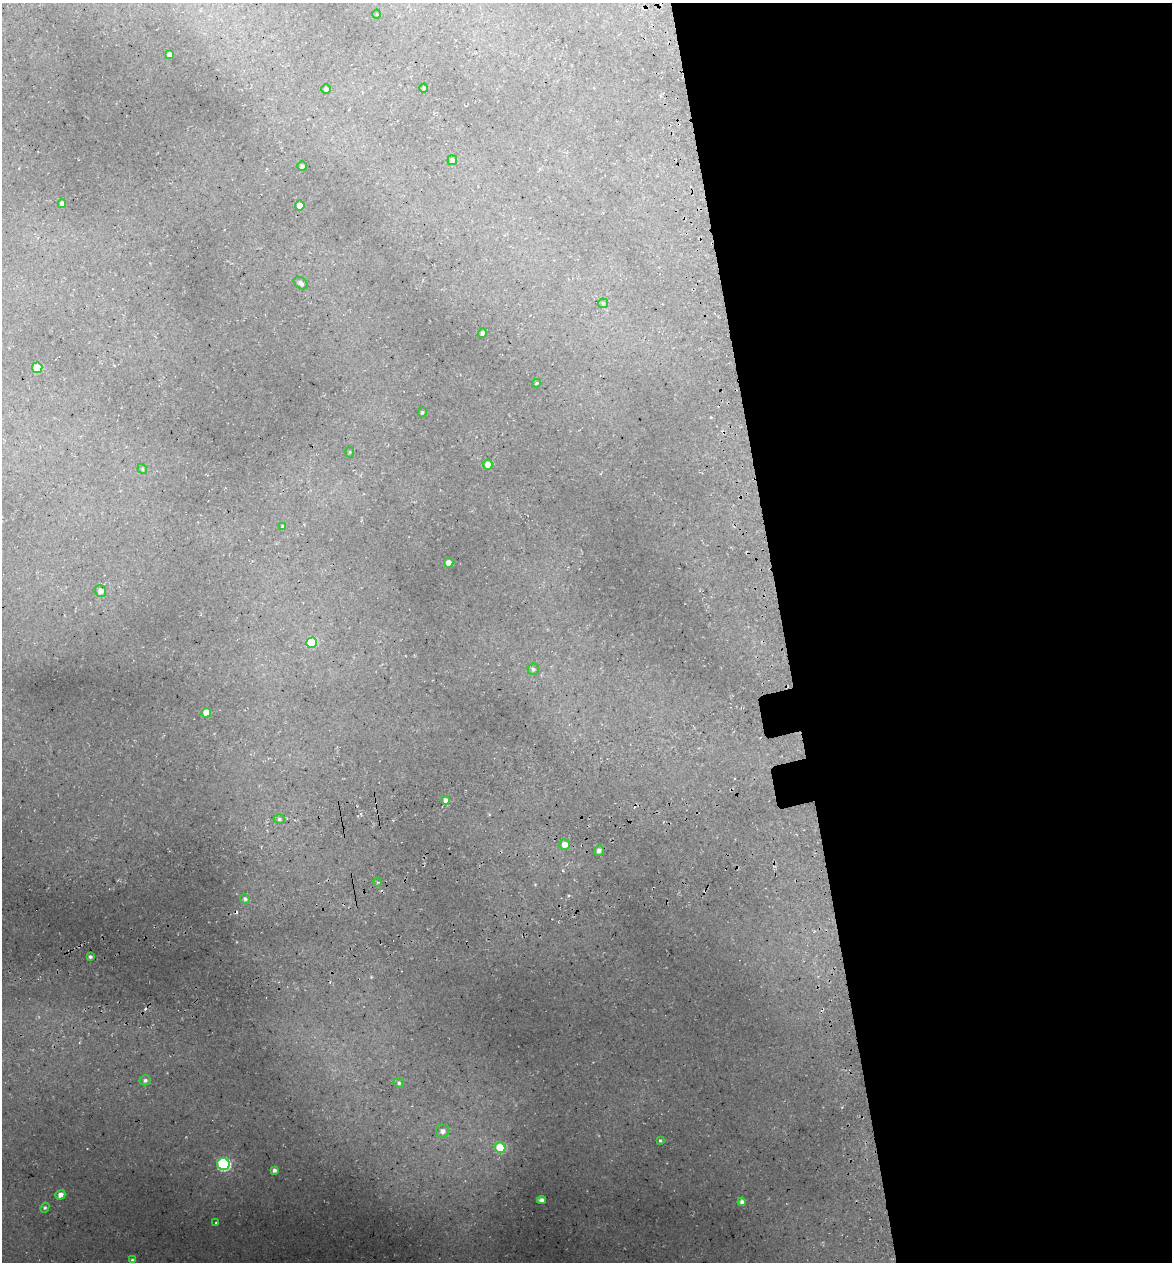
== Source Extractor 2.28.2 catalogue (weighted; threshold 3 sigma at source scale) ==
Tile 8 of 4 x 4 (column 4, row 2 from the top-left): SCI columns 3656-4825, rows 2597-3856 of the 4922 x 5194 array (HDU 1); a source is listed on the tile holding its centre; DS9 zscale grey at full resolution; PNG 1174 x 1264 px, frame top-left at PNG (2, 3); each listed source drawn as its Kron ellipse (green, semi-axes under 4 px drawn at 4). Shown black and unused: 33% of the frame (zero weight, under 3 of 5 exposures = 5% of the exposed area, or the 3 px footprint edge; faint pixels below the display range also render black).
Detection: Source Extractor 2.28.2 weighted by HDU 2 'WHT'; one run over the whole footprint, this tile lists its part. Background 0.135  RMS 0.0071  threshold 0.0321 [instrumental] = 3 sigma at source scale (4.5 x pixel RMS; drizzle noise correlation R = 1.50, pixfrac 1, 0.0396/0.0396 arcsec/px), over >= 5 px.
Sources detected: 46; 3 cosmic-ray / hot-pixel residue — neither listed nor drawn; the other 43 listed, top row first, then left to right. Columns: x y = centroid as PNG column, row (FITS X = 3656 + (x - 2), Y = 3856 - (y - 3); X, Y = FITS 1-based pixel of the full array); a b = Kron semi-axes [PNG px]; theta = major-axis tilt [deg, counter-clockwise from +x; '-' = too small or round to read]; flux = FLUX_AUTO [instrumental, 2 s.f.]
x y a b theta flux
377 14 5 3 - 0.53
169 54 4 4 - 2.6
424 88 4 4 - 0.77
326 89 4 4 - 1.3
452 160 5 5 - 1.2
302 166 5 5 - 1.9
62 204 4 4 - 3.7
300 206 5 5 - 9
301 283 8 5 -35 2
603 303 5 5 - 0.9
482 333 5 4 - 1.6
37 368 5 5 - 20
537 383 4 3 - 0.95
422 412 5 4 - 1.1
350 452 5 3 - 0.79
488 464 5 5 - 4.8
142 469 5 4 - 0.95
283 526 4 4 - 1.1
449 563 5 4 - 6.8
100 591 6 6 - 3.9
312 643 5 5 - 35
533 669 6 5 - 1.7
206 713 5 5 - 10
446 800 4 4 - 3.1
279 819 5 5 - 1.4
565 844 5 5 - 5.7
599 850 5 5 - 2.7
377 882 4 3 - 0.9
245 899 5 4 - 1.6
90 957 3 3 - 1.5
145 1080 6 5 - 1.7
399 1083 5 5 - 1.3
443 1131 7 6 - 3.4
660 1141 4 3 - 0.86
500 1148 5 5 - 28
223 1164 6 6 - 98
274 1170 4 4 - 2
60 1195 5 4 - 4.3
542 1200 4 4 - 3
742 1202 4 4 - 2.4
45 1208 5 4 - 1.1
216 1223 4 3 - 0.7
132 1260 4 4 - 0.9